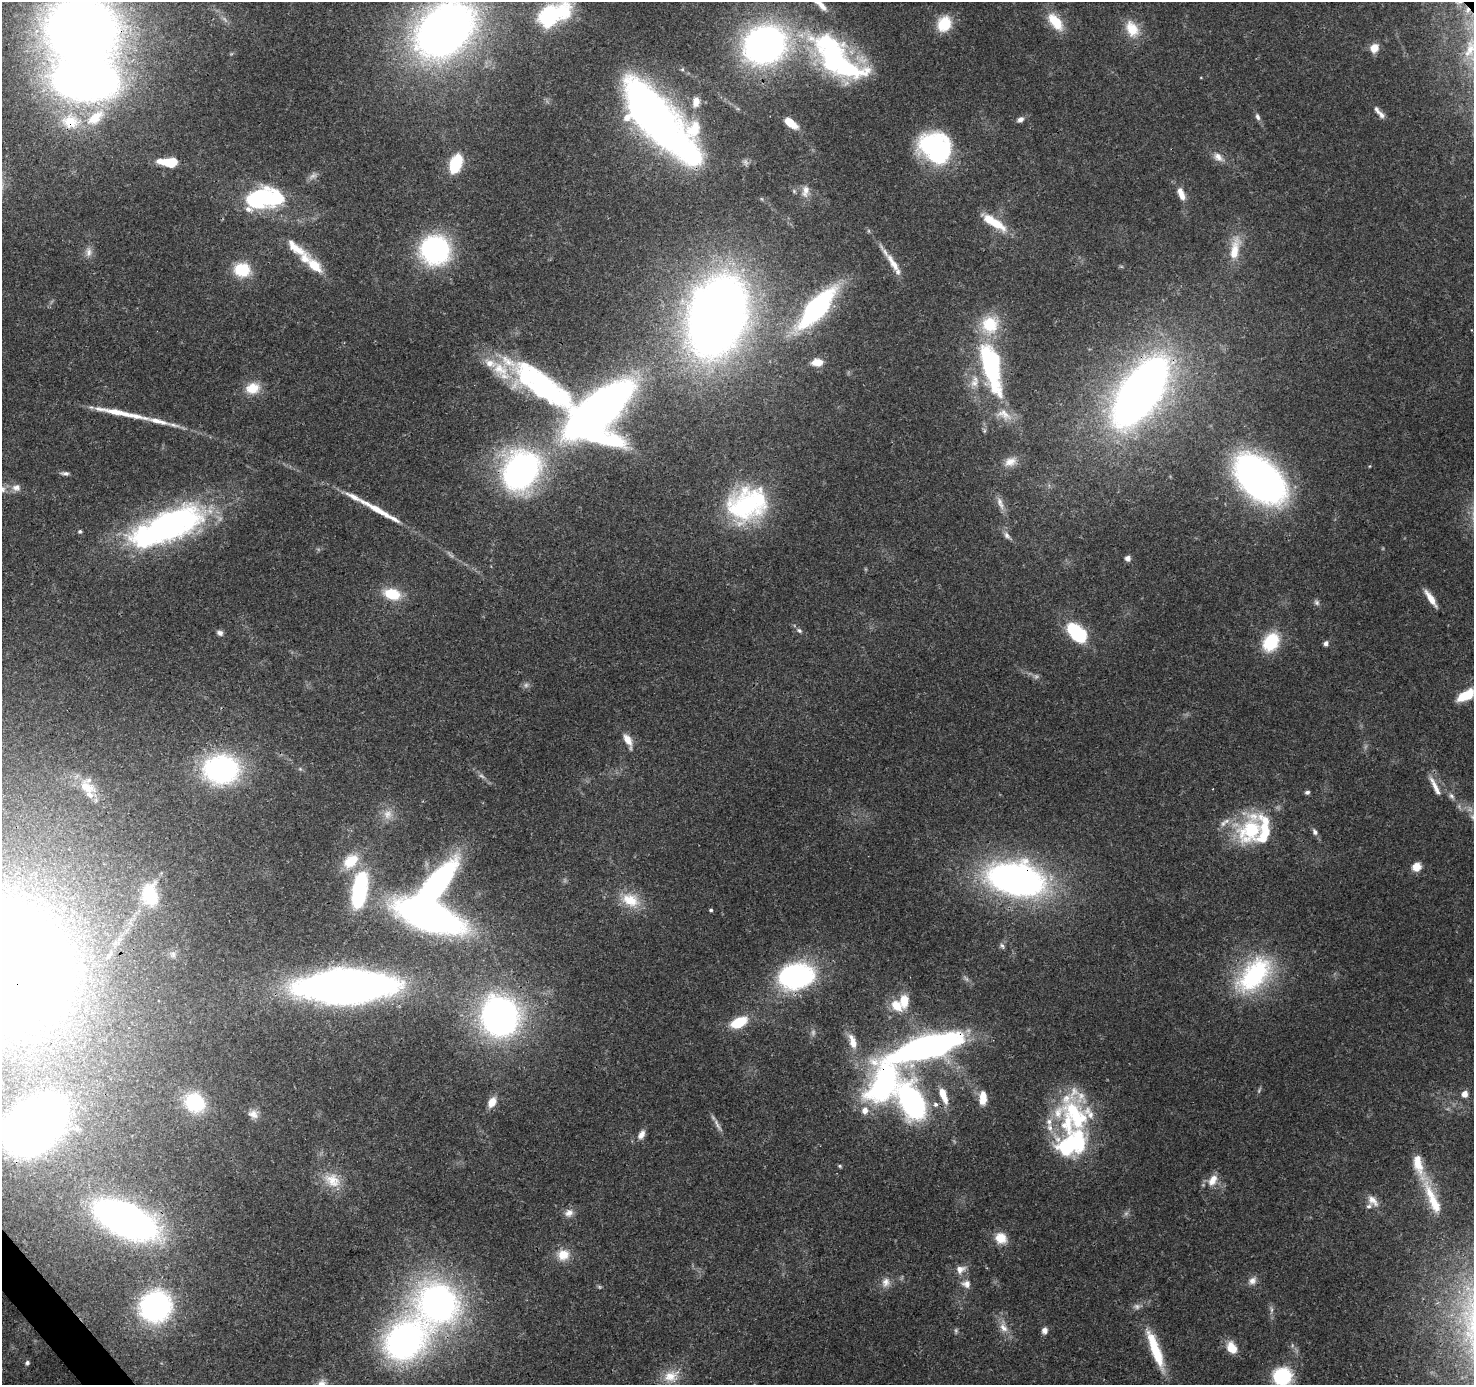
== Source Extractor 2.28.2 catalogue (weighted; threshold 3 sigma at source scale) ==
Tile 7 of 4 x 4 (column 3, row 2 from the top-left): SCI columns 3042-4513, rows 2971-4353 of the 6082 x 6009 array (HDU 1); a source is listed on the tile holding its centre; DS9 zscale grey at full resolution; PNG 1476 x 1387 px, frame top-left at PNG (2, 2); no overlay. Shown black and unused: <1% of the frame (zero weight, under 3 of 4 exposures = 7% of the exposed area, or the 3 px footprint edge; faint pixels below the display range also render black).
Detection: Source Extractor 2.28.2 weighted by HDU 2 'WHT'; one run over the whole footprint, this tile lists its part. Background 0.0912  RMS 0.0036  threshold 0.0161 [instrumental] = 3 sigma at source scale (4.5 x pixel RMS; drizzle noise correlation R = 1.50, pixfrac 1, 0.0396/0.0396 arcsec/px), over >= 5 px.
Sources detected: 186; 17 too faint to see at this stretch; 9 inside a brighter object's white glare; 1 long thin detection or spike segment (spike, bleed or trail) — not listed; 23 inside a brighter listed object's ellipse — not listed separately; the other 136 listed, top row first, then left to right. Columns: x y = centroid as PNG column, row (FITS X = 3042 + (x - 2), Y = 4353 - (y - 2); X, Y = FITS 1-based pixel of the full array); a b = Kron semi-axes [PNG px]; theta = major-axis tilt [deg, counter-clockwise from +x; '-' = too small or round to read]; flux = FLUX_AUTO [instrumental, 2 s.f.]
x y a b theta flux
1467 10 8 6 79 1.5
546 18 22 9 22 88
1055 22 24 12 -52 10
944 24 16 14 60 12
445 29 44 31 42 340
1132 29 23 16 -62 8.7
82 30 65 58 -7 430
764 45 31 27 23 170
1374 48 10 8 54 4.4
1470 49 28 13 69 8.9
833 59 68 38 -46 84
696 102 14 9 82 3.9
1381 115 10 7 -53 1.7
652 116 61 26 -46 320
1258 117 9 6 -70 1.2
1020 120 9 7 34 1.5
70 121 29 23 -7 18
790 123 12 6 -37 8.2
936 148 32 27 -41 61
1218 157 15 9 -36 3.1
169 162 22 9 -3 11
745 162 9 7 -49 1.2
456 164 15 9 69 24
794 191 6 4 -46 0.54
805 191 17 10 81 3
1182 195 13 8 -68 3.3
262 198 26 19 57 31
997 224 24 11 -36 9.8
869 231 6 4 -71 0.5
295 247 34 12 -38 7.9
1235 249 38 13 80 10
435 250 25 24 - 67
89 252 15 9 -85 2.6
893 263 37 8 -56 6.2
315 266 23 12 -45 8.6
1121 266 6 4 -19 0.46
242 270 17 15 -9 13
817 308 38 14 48 78
717 316 55 38 73 530
817 362 12 8 0 4.2
991 366 54 18 -76 65
974 383 16 12 44 4.6
544 386 102 27 -30 100
253 388 18 14 12 7.7
1140 392 59 26 55 390
118 412 56 7 -11 11
598 412 61 36 47 300
1010 462 18 11 25 4.1
1370 466 5 3 - 0.3
521 471 40 34 59 120
65 473 11 5 -7 1.2
1260 479 39 24 -43 220
16 487 11 9 0 2.6
2 489 10 9 - 2.4
354 497 24 7 -28 4.3
1000 503 20 7 -71 2.9
747 504 46 37 23 55
169 524 82 31 23 130
80 531 5 5 - 0.65
1007 535 13 7 -60 1.8
1128 558 6 6 - 1.8
392 594 22 13 -14 11
1431 598 21 6 -56 4.3
1317 602 8 7 - 1
799 630 8 5 -33 1
220 633 7 6 - 1.4
1077 633 25 14 -45 26
1271 642 21 15 60 18
1326 643 5 5 - 1.4
1467 695 18 8 27 14
628 740 19 8 -65 4.6
221 769 29 24 4 82
300 769 5 5 - 0.52
1435 786 29 6 -63 3.7
86 787 29 17 -28 9.8
1307 792 5 4 - 1
1451 796 10 6 -46 1.4
388 814 16 13 89 4.7
1250 830 46 32 60 33
1315 832 9 6 -58 1.3
351 861 24 16 44 11
1417 867 9 8 - 4.6
1015 879 43 25 -11 200
360 890 35 13 81 47
150 895 24 17 -84 20
630 900 26 17 -26 11
711 910 4 3 - 0.61
429 916 43 18 -21 240
1002 946 8 6 -55 0.99
173 954 9 8 - 1.5
7 967 96 78 -44 1000
1254 975 53 30 47 49
796 976 27 18 13 88
345 986 66 22 2 390
904 1000 15 9 89 7.6
500 1016 32 29 -72 160
738 1022 16 9 24 14
852 1041 23 10 -72 5.2
927 1047 78 20 16 150
884 1083 50 28 58 82
1465 1094 6 6 - 3.2
943 1095 20 7 -69 6.8
983 1098 16 8 89 5.7
195 1102 21 18 -34 22
492 1102 13 8 59 4.5
912 1102 29 17 -65 93
935 1104 7 6 - 1.4
253 1114 13 11 -34 2.8
1049 1122 12 9 -84 3
718 1125 23 5 -59 2.1
35 1126 59 41 36 320
641 1135 13 8 59 2.4
1071 1144 69 31 62 52
840 1166 6 4 -17 0.55
332 1180 26 18 -28 8.8
1213 1180 18 11 61 4.7
1432 1199 56 12 -67 14
1373 1201 18 10 -47 3.6
569 1213 12 10 29 2.6
126 1220 48 23 -25 220
1001 1238 14 13 - 6
563 1255 16 14 14 6.2
960 1269 14 10 29 3.3
1252 1281 13 9 38 2.4
886 1282 14 12 71 3.3
966 1284 12 10 -13 2.8
438 1303 39 36 -44 150
155 1306 23 22 - 100
1003 1327 18 10 -74 4.4
1044 1330 8 6 81 1.9
404 1341 41 32 44 130
1231 1348 15 10 -62 6.1
1155 1350 51 11 -70 17
27 1363 6 6 - 0.89
671 1376 23 17 18 7.9
1282 1376 17 15 10 26
Overlapping masked pixels (flux is a lower limit): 13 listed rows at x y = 1467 10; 82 30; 833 59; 652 116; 70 121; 1140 392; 1015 879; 429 916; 7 967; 345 986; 927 1047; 884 1083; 126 1220
Isophote crosses this tile's border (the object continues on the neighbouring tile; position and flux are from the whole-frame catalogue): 8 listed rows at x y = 546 18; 445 29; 82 30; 2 489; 1467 695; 7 967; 35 1126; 1282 1376